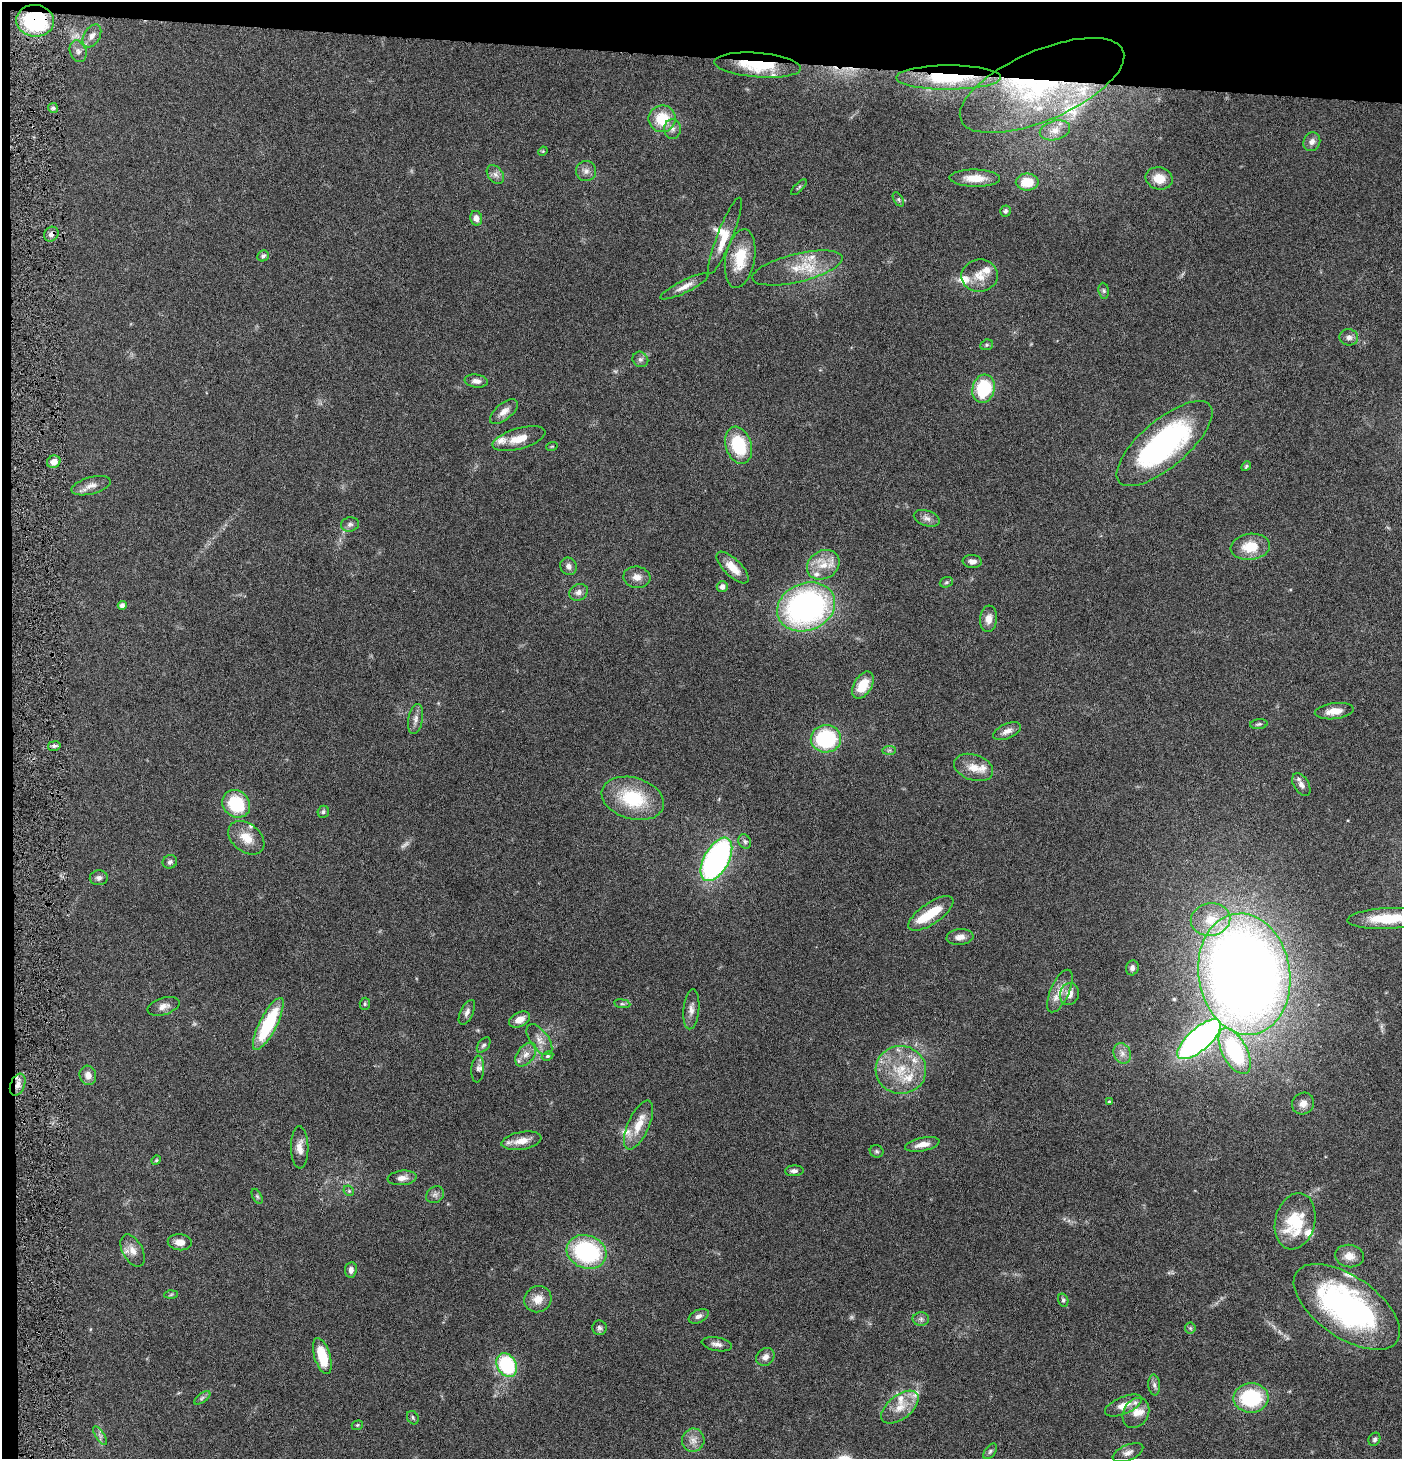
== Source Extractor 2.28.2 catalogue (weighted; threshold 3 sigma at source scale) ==
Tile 1 of 3 x 3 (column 1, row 1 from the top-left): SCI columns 147-1546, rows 2914-4370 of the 4445 x 4372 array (HDU 1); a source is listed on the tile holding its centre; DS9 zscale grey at full resolution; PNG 1404 x 1461 px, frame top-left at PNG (2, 2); each listed source drawn as its Kron ellipse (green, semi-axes under 4 px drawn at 4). Shown black and unused: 5% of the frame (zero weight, under 4 of 8 exposures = <1% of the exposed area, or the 3 px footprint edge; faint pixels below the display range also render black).
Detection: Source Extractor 2.28.2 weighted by HDU 2 'WHT'; one run over the whole footprint, this tile lists its part. Background 0.0791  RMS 0.0044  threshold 0.0179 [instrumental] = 3 sigma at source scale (4.09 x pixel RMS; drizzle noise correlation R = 1.36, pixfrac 0.8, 0.05/0.05 arcsec/px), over >= 5 px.
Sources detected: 174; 4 too faint to see at this stretch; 2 inside a brighter object's white glare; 1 cosmic-ray / hot-pixel residue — neither listed nor drawn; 23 inside a brighter listed object's ellipse — not listed separately; the other 144 listed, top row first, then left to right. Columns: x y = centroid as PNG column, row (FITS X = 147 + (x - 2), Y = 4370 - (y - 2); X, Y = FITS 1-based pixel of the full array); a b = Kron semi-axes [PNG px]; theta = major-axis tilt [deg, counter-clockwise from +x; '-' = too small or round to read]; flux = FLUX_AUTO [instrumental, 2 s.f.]
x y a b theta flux
35 21 19 16 -7 41
92 36 12 8 58 2.5
78 51 11 8 -71 2
757 65 43 12 -4 21
948 77 52 12 0 32
1042 85 88 35 24 82
53 108 5 5 - 0.72
662 119 13 13 - 12
672 129 10 8 89 2
1055 130 15 9 15 4
1312 142 9 8 - 2.1
543 151 5 4 - 0.4
586 171 10 10 - 2.1
495 175 10 7 -51 1.9
975 178 25 8 -1 7.4
1159 178 13 11 -14 6.8
1027 182 11 8 1 8
799 187 10 3 45 0.61
898 199 8 4 -59 0.79
1005 211 5 5 - 0.84
476 218 7 6 - 2.1
51 234 8 6 46 1.6
725 236 41 7 68 7.2
263 256 6 5 - 1.1
740 258 30 14 80 13
797 268 46 14 14 13
980 276 18 16 8 6.7
685 286 26 6 26 3.5
1104 291 8 5 -83 0.77
1349 337 9 8 - 1.9
987 345 6 5 - 0.71
640 359 8 7 - 1.3
476 381 12 6 -7 2
984 389 14 11 74 22
504 412 17 8 39 3.1
519 439 27 10 16 6.6
1164 444 59 23 40 89
739 445 19 13 -71 20
552 446 6 3 19 0.41
54 462 7 6 - 3
1246 466 5 4 - 0.57
91 486 20 8 15 3.2
927 518 13 7 -18 2.2
350 524 9 7 10 1.4
1250 547 19 13 7 11
972 561 9 6 -4 1.9
823 565 17 14 32 7.3
568 566 9 8 - 1.8
733 568 21 8 -45 5.9
637 577 13 10 -9 3.2
946 582 7 5 21 0.69
722 587 5 5 - 2.2
579 592 9 8 - 2.2
122 605 4 4 - 1.6
806 607 30 23 22 120
989 619 13 8 84 3.4
863 685 15 9 60 9.4
1334 711 19 8 7 4.8
415 719 15 7 80 2.3
1259 724 9 5 6 0.84
1007 731 15 7 24 2.6
826 739 15 13 2 34
54 746 6 5 - 0.99
889 750 7 4 1 0.73
974 767 20 12 -19 5.7
1301 785 12 7 -59 2.2
633 798 32 20 -16 23
236 804 15 13 -43 22
323 812 6 5 - 0.86
246 838 20 14 -39 6.8
745 842 7 6 - 1.1
716 859 24 12 61 100
170 862 7 6 - 1.2
99 878 9 7 4 1.5
931 913 26 10 35 12
1388 918 41 10 3 16
1211 920 20 16 12 9.5
960 937 13 8 6 2.6
1132 968 7 6 - 1.3
1244 974 61 46 -81 570
1060 991 23 9 66 5.1
1069 994 11 9 75 4
365 1004 6 5 - 0.7
622 1004 8 4 -7 0.75
163 1006 16 8 17 2.8
691 1009 20 8 85 2.7
467 1012 13 6 64 1.8
520 1020 11 7 26 4.2
268 1024 29 8 63 27
1199 1039 27 11 42 160
539 1040 18 9 -54 3.7
484 1045 9 5 51 0.91
1235 1051 25 12 -62 41
1122 1053 10 8 -67 2.3
526 1054 13 8 53 3
548 1056 6 4 26 0.57
478 1069 13 6 85 1.6
901 1070 25 24 - 16
88 1075 10 8 -74 3
18 1085 11 7 68 2.8
1109 1102 4 3 - 0.45
1303 1104 11 10 - 3
638 1125 26 10 66 7.5
521 1141 20 8 10 5.3
922 1144 17 6 12 3.7
300 1147 21 8 -89 3.8
877 1151 7 6 - 0.75
156 1160 5 4 - 0.5
794 1171 9 5 3 1.4
402 1178 14 7 5 2.9
349 1191 6 4 -45 0.63
435 1195 9 7 36 1.5
257 1196 8 4 -63 0.68
1295 1221 28 20 76 20
180 1242 12 8 -6 3.3
133 1251 17 10 -61 3.8
586 1252 20 16 -20 47
1349 1256 14 11 -8 3.9
351 1270 8 6 83 1.8
171 1294 6 4 3 0.56
538 1299 14 13 - 4.8
1063 1300 7 5 -73 0.83
1347 1307 61 30 -35 94
699 1316 11 6 26 1.7
921 1319 8 6 -1 1.2
599 1328 7 7 - 1.2
1190 1328 6 5 - 0.66
717 1344 15 7 -10 2.1
322 1356 19 8 -73 13
765 1357 10 8 43 2.2
507 1365 12 9 -59 32
1154 1385 10 6 -84 1.4
202 1398 9 4 36 1
1251 1398 17 14 2 27
1123 1405 20 8 23 5.2
900 1407 22 12 39 6.4
1136 1413 16 12 59 4.9
413 1418 7 5 -60 0.76
357 1425 6 4 22 0.53
100 1436 11 4 -57 1.2
1374 1439 7 5 61 0.91
693 1440 11 11 - 3.3
990 1451 9 5 53 0.91
1128 1453 16 7 23 2.3
Overlapping masked pixels (flux is a lower limit): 6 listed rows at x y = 35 21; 757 65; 948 77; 1042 85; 51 234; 18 1085
Isophote crosses this tile's border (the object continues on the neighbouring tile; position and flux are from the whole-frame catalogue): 2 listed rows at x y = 1388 918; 1347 1307